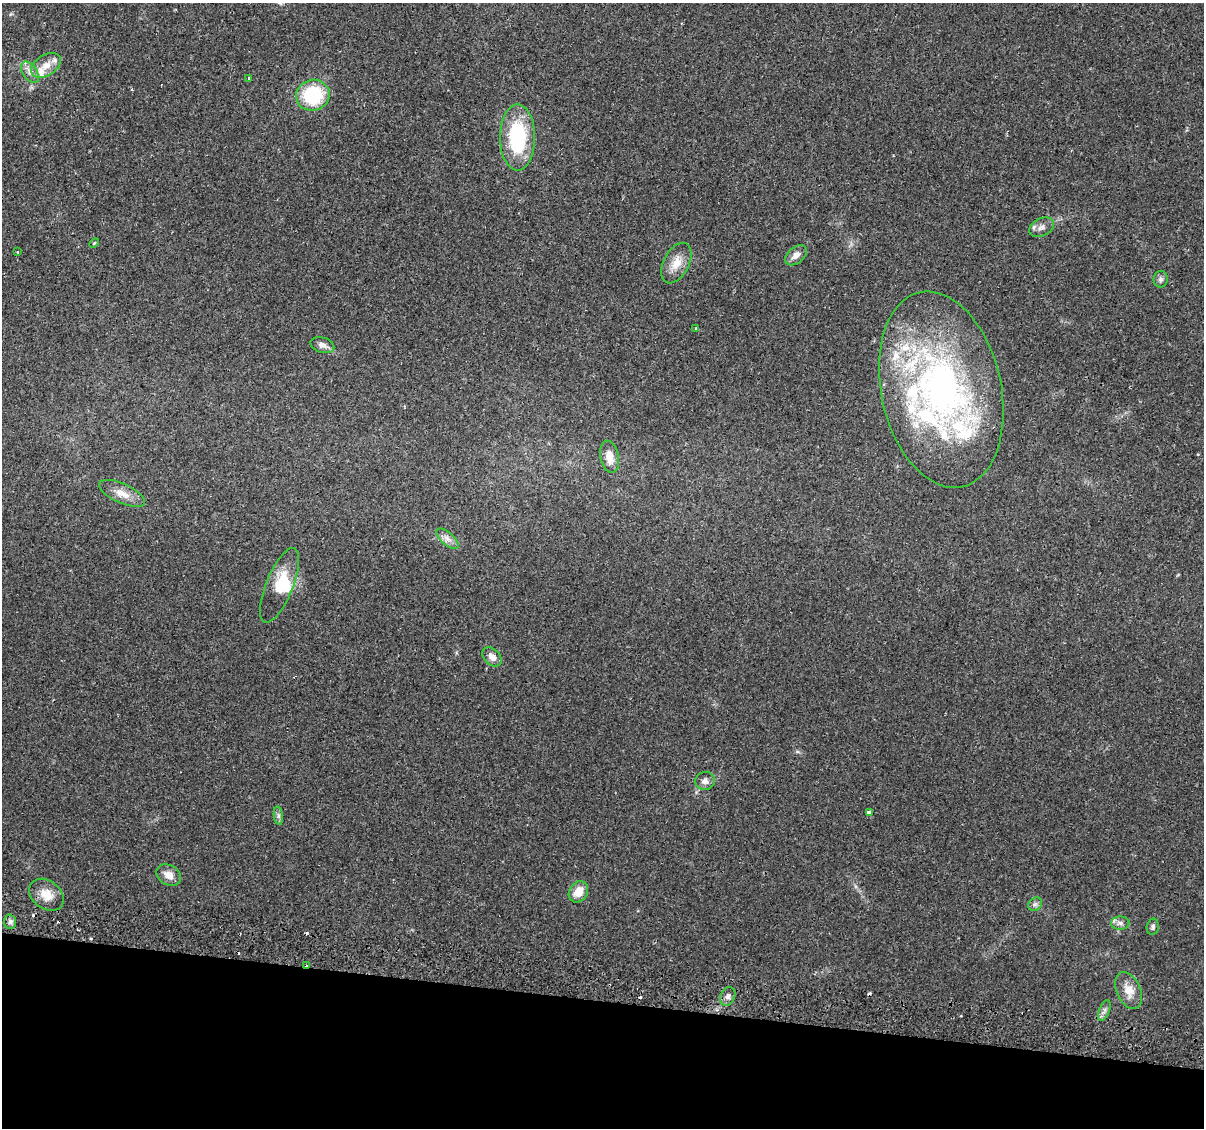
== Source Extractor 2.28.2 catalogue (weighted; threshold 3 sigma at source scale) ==
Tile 15 of 4 x 4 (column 3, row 4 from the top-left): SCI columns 2465-3666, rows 286-1411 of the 4939 x 5131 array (HDU 1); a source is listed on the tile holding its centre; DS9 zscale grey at full resolution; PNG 1206 x 1130 px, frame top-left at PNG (2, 3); each listed source drawn as its Kron ellipse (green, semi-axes under 4 px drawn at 4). Shown black and unused: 11% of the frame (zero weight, under 2 of 3 exposures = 5% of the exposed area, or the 3 px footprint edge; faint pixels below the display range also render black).
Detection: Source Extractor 2.28.2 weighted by HDU 2 'WHT'; one run over the whole footprint, this tile lists its part. Background 0.0261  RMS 0.0029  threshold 0.0132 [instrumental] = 3 sigma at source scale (4.5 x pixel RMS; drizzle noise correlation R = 1.50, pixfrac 1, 0.0396/0.0396 arcsec/px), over >= 5 px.
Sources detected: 50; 1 inside a brighter object's white glare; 8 cosmic-ray / hot-pixel residue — neither listed nor drawn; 8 inside a brighter listed object's ellipse — not listed separately; the other 33 listed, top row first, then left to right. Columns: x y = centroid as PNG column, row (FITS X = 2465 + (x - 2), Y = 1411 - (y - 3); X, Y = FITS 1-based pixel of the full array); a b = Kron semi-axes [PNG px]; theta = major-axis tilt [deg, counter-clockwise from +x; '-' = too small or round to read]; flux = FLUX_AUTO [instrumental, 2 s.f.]
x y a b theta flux
46 65 16 10 32 3.5
30 72 12 7 -55 1.7
249 78 3 3 - 0.54
313 95 17 15 20 20
518 137 33 17 -90 24
1042 227 13 8 26 1.7
94 243 6 3 45 0.32
18 252 3 2 - 0.37
796 255 12 8 39 2
676 263 22 12 63 4.3
1161 279 8 7 - 0.93
696 328 3 3 - 0.31
322 345 12 7 -18 1.6
941 390 99 60 -78 120
610 457 16 9 -78 3.5
122 493 25 9 -24 3.6
447 539 13 6 -41 1.6
279 585 40 13 68 8.3
492 657 11 7 -45 1.9
705 781 10 9 - 1.5
869 812 4 3 - 1.8
278 816 9 4 -82 0.77
169 875 13 9 -29 2.8
578 892 11 9 55 4.1
46 895 19 14 -38 4.5
1035 904 7 6 - 0.8
10 922 7 6 - 0.91
1120 923 9 6 1 1.2
1153 927 8 6 79 0.75
306 965 3 2 - 0.81
1129 990 19 12 -66 4
728 996 10 7 64 1.2
1104 1010 11 5 69 1
Overlapping masked pixels (flux is a lower limit): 1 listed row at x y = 306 965